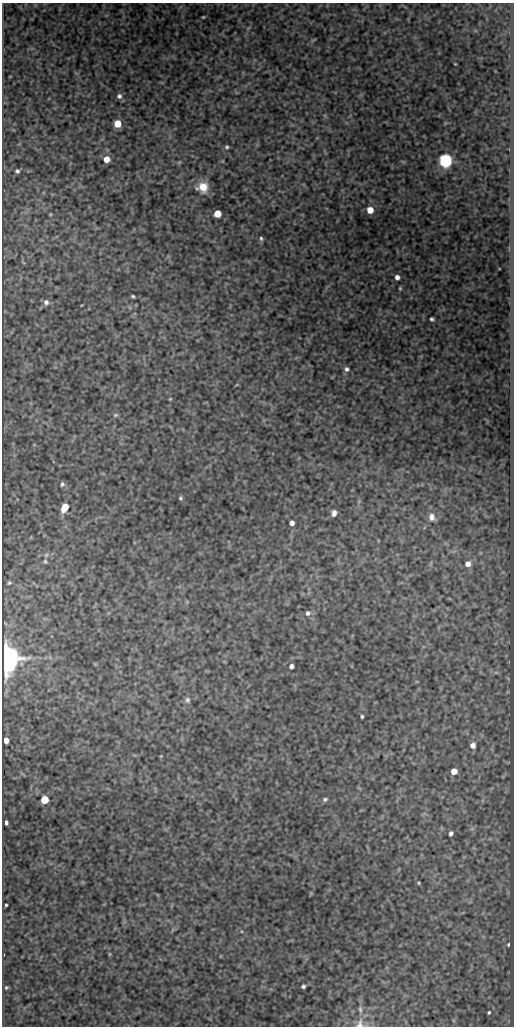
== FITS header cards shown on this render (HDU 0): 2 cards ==
NAXIS1  =                  512
NAXIS2  =                 1024

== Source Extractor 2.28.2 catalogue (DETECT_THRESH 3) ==
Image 512 x 1024 px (HDU 0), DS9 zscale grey, 1 PNG px = 1 image px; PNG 516 x 1028 px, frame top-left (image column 1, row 1024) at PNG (2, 3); no overlay
Background 323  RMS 0.8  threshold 2.39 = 3 sigma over >= 5 px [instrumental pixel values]
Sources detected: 53; all 53 listed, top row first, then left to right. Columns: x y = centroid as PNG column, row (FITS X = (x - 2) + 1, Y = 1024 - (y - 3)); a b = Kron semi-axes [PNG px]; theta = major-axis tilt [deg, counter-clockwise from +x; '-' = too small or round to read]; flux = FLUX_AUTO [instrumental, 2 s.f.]
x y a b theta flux
203 17 3 2 - 46
455 64 3 2 - 42
119 96 6 6 - 160
118 124 5 5 - 1200
227 147 5 5 - 90
106 159 5 5 - 670
445 161 6 6 - 17000
17 171 4 3 - 110
203 187 12 11 - 890
370 210 5 5 - 850
50 214 5 3 - 51
217 214 5 5 - 1000
261 238 6 4 -86 91
397 277 4 4 - 230
400 288 4 3 - 57
133 296 4 3 - 78
46 302 8 7 - 210
432 319 4 4 - 110
346 369 6 5 - 160
170 399 4 3 - 48
115 415 7 5 16 100
62 484 6 5 - 120
180 498 5 4 - 81
65 507 7 5 62 1300
334 513 7 5 79 240
432 517 10 8 -70 360
292 523 4 4 - 280
46 555 7 4 46 83
45 561 5 4 - 74
468 564 7 6 - 350
9 583 3 3 - 66
308 613 7 7 - 210
6 658 8 6 -88 100000
291 666 4 4 - 220
187 700 8 7 - 160
362 716 4 3 - 83
6 740 5 4 - 780
473 745 6 5 - 370
161 756 4 3 - 42
454 771 5 5 - 700
325 799 6 4 28 110
44 800 5 5 - 2100
6 823 4 3 - 170
451 833 5 4 - 170
419 883 4 4 - 61
6 905 3 3 - 73
508 944 4 3 - 61
109 954 6 4 89 58
303 986 4 4 - 120
6 987 4 4 - 69
360 1009 8 5 -80 130
489 1012 4 4 - 80
360 1024 14 9 77 360
At the frame edge (FLAGS 8, measured only in part): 1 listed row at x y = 360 1024